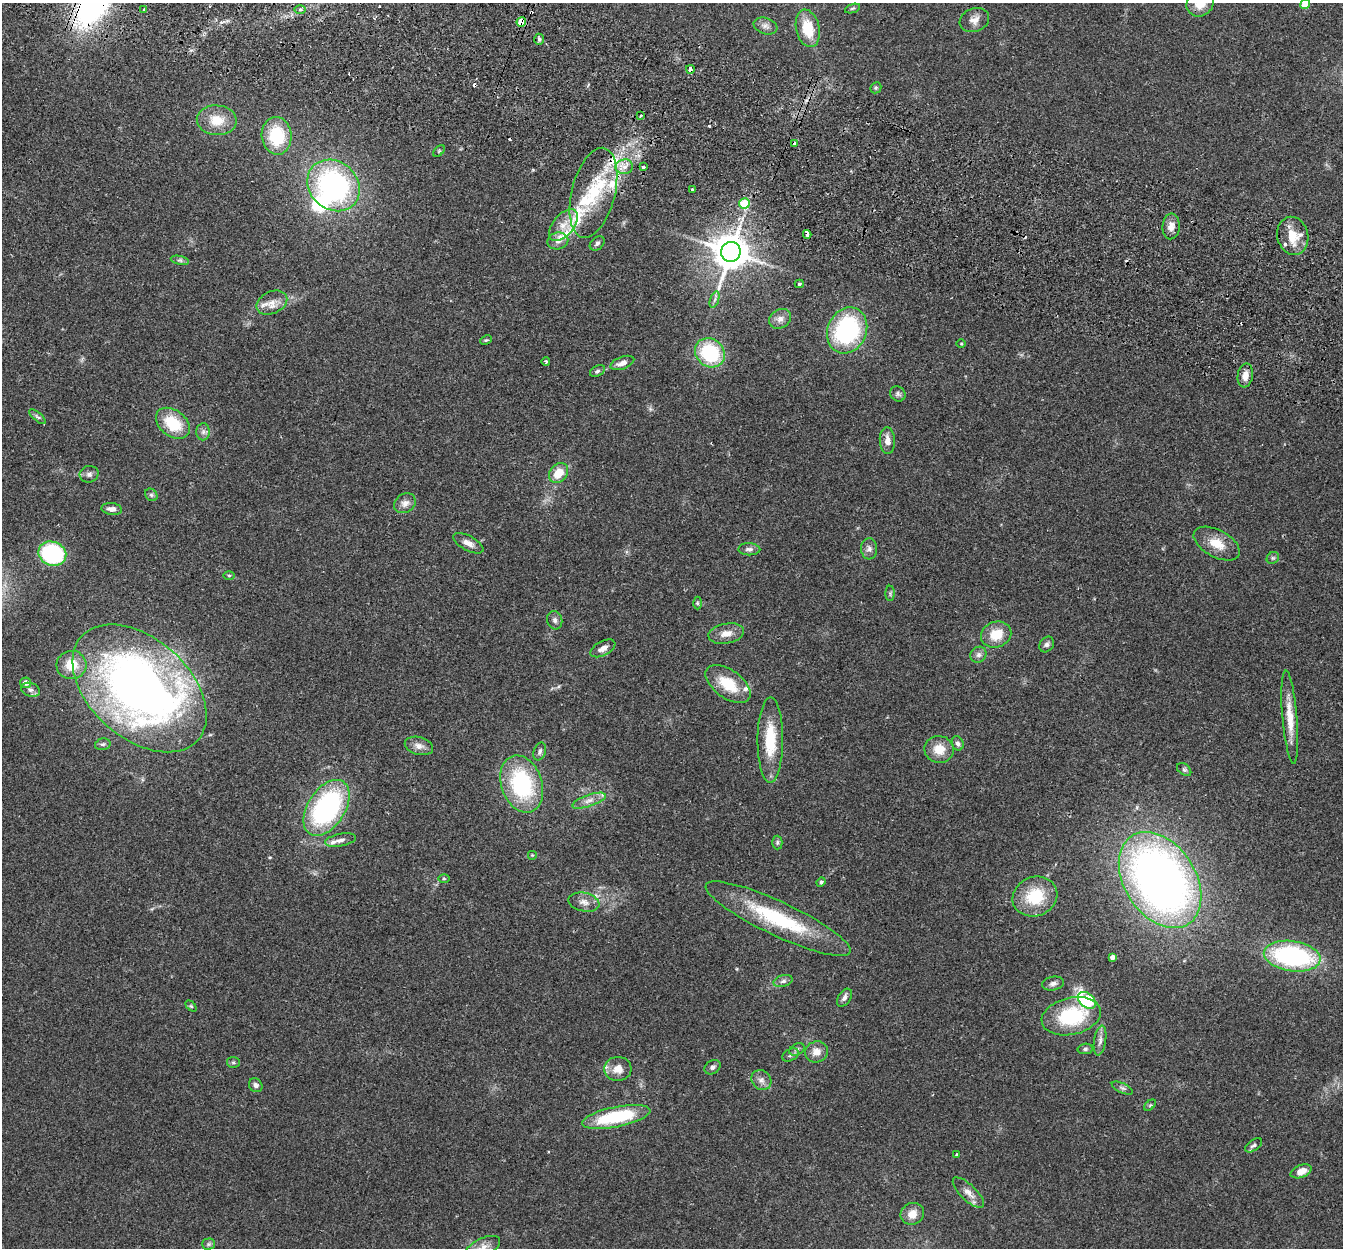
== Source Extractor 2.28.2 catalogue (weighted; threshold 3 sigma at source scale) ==
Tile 11 of 4 x 4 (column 3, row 3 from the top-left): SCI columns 2704-4044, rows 1436-2681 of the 5411 x 5490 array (HDU 1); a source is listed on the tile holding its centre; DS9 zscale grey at full resolution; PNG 1345 x 1250 px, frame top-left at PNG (2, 3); each listed source drawn as its Kron ellipse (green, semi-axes under 4 px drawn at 4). Shown black and unused: <1% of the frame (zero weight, under 2 of 3 exposures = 3% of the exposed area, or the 3 px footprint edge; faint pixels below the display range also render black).
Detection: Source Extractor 2.28.2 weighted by HDU 2 'WHT'; one run over the whole footprint, this tile lists its part. Background 0.0645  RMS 0.0082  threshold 0.0369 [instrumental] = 3 sigma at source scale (4.5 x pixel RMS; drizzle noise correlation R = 1.50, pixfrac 1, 0.05/0.05 arcsec/px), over >= 5 px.
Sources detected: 139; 1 inside a brighter object's white glare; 7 cosmic-ray / hot-pixel residue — neither listed nor drawn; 10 inside a brighter listed object's ellipse — not listed separately; the other 121 listed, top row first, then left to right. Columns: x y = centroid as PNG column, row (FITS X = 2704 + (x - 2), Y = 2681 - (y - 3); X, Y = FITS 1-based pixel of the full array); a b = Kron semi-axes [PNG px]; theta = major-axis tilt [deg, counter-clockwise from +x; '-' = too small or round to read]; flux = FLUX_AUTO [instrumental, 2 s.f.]
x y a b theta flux
1200 4 14 12 32 13
1305 4 5 4 - 15
852 8 8 3 19 1.2
144 9 3 3 - 1.9
300 9 6 4 1 1.3
974 20 15 11 22 6.2
521 22 5 4 - 18
765 26 12 8 -18 3.8
808 28 19 11 -77 23
539 39 5 4 - 1.5
690 69 4 3 - 8.8
876 88 6 5 - 1.1
640 116 3 3 - 2.3
217 120 20 15 -5 16
277 136 19 15 -86 38
795 144 4 3 - 7.7
439 151 7 4 45 1.2
624 167 9 7 9 5
643 167 3 3 - 13
333 185 28 24 -42 150
692 190 3 3 - 4.3
593 193 46 21 76 48
744 204 5 5 - 36
563 225 19 10 51 11
1171 226 13 8 85 6.1
807 234 4 3 - 4.9
1293 236 19 15 -77 18
558 241 10 8 13 4.6
597 243 8 6 42 2.1
731 252 10 9 - 2100
180 260 9 4 -13 1.7
799 284 4 3 - 1.1
715 299 8 3 71 1.9
272 303 16 11 25 8.3
780 319 12 9 32 4.6
847 330 24 19 66 98
486 340 6 4 24 1
961 343 5 3 - 0.76
710 353 16 14 -39 57
546 362 4 3 - 1.7
622 363 12 6 20 5.7
597 371 8 5 27 1.8
1245 376 12 7 81 6.2
898 394 8 7 - 2.2
38 417 10 4 -40 1.9
173 423 19 13 -37 29
203 432 8 7 - 2.8
887 441 13 7 -87 6.2
558 473 11 8 49 14
89 474 9 8 - 3
151 495 7 5 -46 1.8
405 503 11 9 34 5.1
112 509 10 6 -5 4
468 543 16 7 -29 5.5
1217 544 25 13 -29 15
749 549 11 6 -1 2.8
869 549 10 8 -87 3.8
52 554 14 12 -20 83
1273 558 7 5 43 1.4
229 575 6 4 -1 1
890 593 7 4 -90 1.4
697 603 6 4 -89 1.2
555 620 9 7 -74 2.7
726 633 18 10 11 7.8
996 635 15 13 21 16
1047 644 8 6 54 2.4
603 648 13 7 28 5.2
978 655 8 7 - 3
71 665 15 14 - 17
26 683 5 5 - 5
728 684 26 14 -36 25
140 688 78 49 -42 580
30 690 10 6 -18 3
1290 717 46 7 -85 16
770 740 43 13 90 32
958 743 7 5 -73 2.3
103 744 8 5 14 1.7
419 746 14 9 -15 5.3
939 749 15 13 -12 12
540 752 9 6 73 2.5
1184 770 8 5 -38 1.9
522 784 29 20 -71 78
589 801 17 6 19 5.7
327 808 31 18 57 140
340 840 15 6 11 4.2
777 842 7 5 89 1.6
532 855 5 5 - 0.94
444 879 6 4 -1 1
1160 880 52 35 -57 560
821 882 5 4 - 1.6
1035 896 23 19 22 32
584 902 16 9 -11 6
778 919 79 17 -25 70
1292 956 28 15 -8 120
1112 957 4 4 - 3.5
783 981 10 5 16 2.5
1053 983 11 6 12 3.3
844 998 10 6 56 3
1087 1000 10 7 -40 71
191 1006 6 4 -45 1.1
1071 1016 30 18 13 52
1100 1041 15 6 81 4.1
797 1049 8 5 29 2.2
1085 1049 7 5 10 1.7
817 1052 11 10 - 7.8
791 1055 9 5 27 2.1
233 1062 6 5 - 1.4
712 1067 8 6 33 2.4
618 1069 13 12 - 9.2
761 1080 11 9 -43 4.5
256 1085 7 6 - 2.4
1122 1088 11 5 -25 2.3
1150 1105 7 4 44 1.1
616 1117 34 10 11 55
1254 1145 10 5 35 2
957 1155 4 4 - 1.5
1301 1171 11 6 21 6.8
968 1193 20 8 -44 6.7
912 1214 12 10 31 7.2
208 1244 6 5 - 1.6
482 1248 19 9 26 7.3
Overlapping masked pixels (flux is a lower limit): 4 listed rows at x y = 521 22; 690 69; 795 144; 807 234
Isophote crosses this tile's border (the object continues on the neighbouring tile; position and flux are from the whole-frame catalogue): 3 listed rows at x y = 1200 4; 1305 4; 482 1248